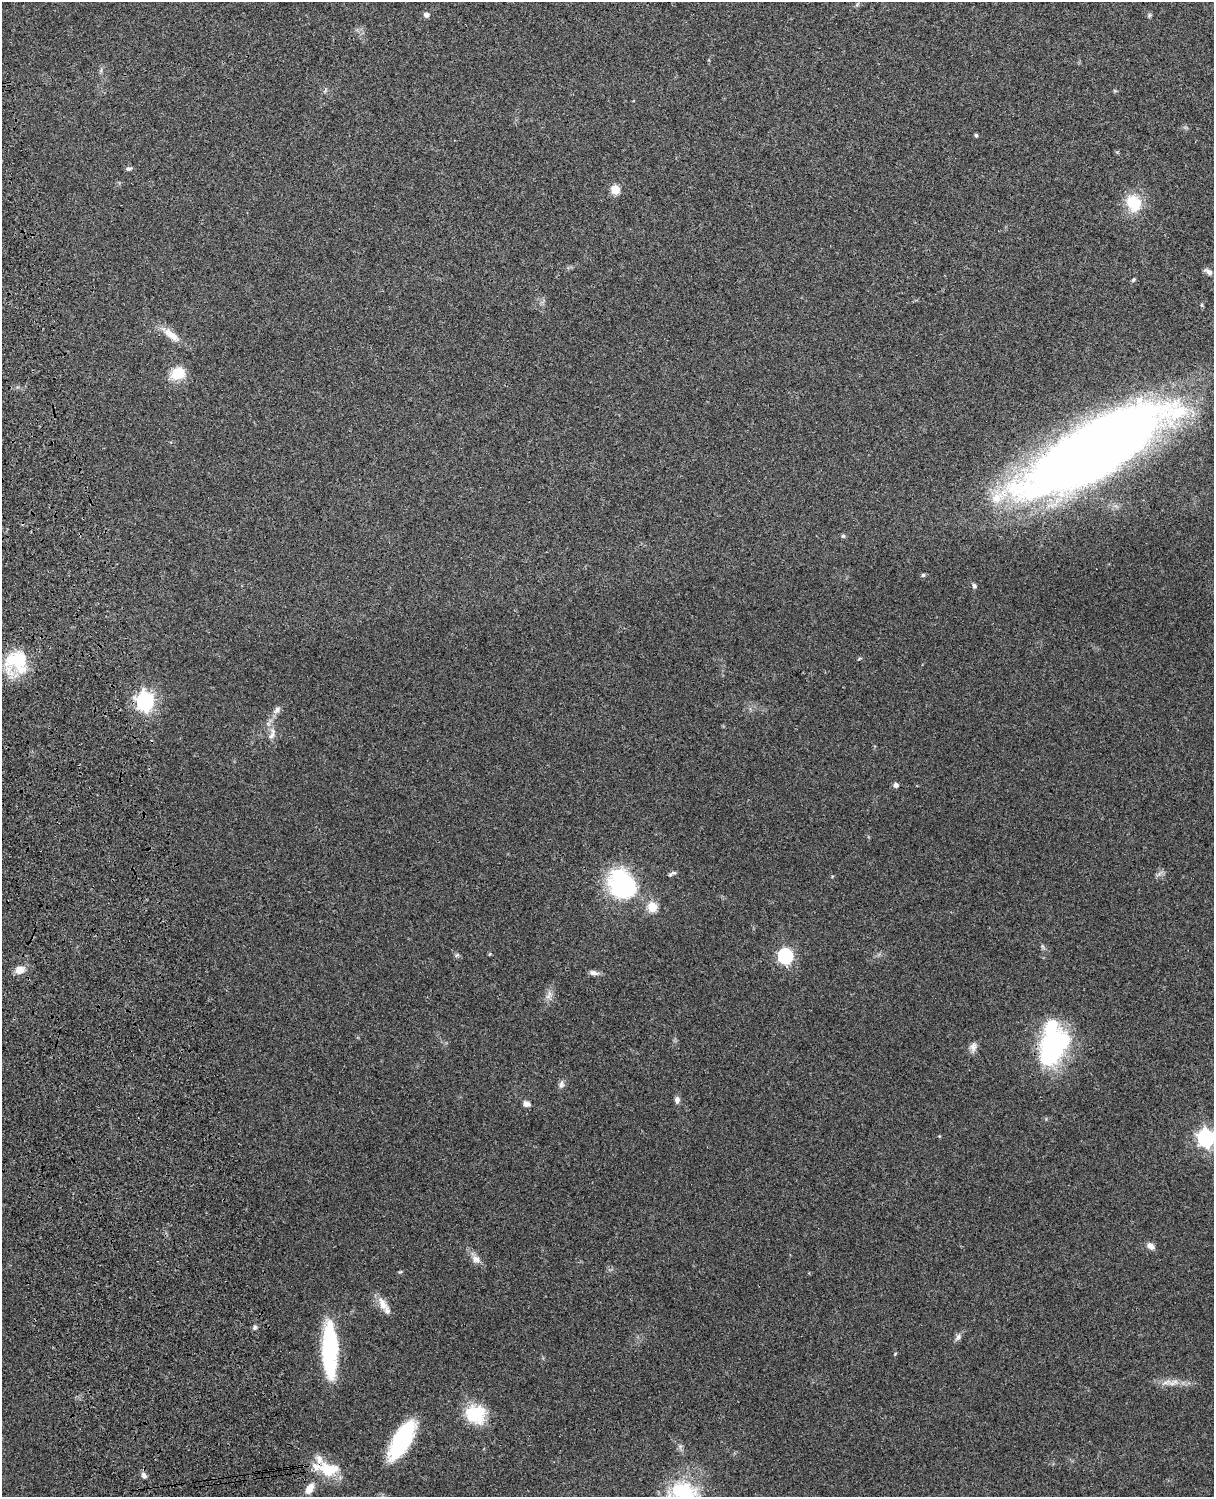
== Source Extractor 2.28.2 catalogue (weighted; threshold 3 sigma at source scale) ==
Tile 7 of 4 x 3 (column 3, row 2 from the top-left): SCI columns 2544-3755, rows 1660-3154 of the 5088 x 4927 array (HDU 1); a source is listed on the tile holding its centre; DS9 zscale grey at full resolution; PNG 1216 x 1499 px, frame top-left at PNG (2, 2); no overlay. Shown black and unused: <1% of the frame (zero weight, under 3 of 4 exposures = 6% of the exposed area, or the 3 px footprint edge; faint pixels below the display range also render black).
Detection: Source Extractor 2.28.2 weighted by HDU 2 'WHT'; one run over the whole footprint, this tile lists its part. Background 0.105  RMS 0.0065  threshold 0.0293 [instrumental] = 3 sigma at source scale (4.5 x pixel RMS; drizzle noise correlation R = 1.50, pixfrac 1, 0.05/0.05 arcsec/px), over >= 5 px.
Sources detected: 58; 5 inside a brighter object's white glare — not listed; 3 inside a brighter listed object's ellipse — not listed separately; the other 50 listed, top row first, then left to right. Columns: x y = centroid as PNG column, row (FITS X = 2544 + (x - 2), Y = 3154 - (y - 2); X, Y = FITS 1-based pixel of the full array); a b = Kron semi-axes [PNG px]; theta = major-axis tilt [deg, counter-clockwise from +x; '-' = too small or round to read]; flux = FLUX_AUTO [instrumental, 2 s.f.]
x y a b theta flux
426 15 6 6 - 2.5
1150 15 6 5 - 1
1115 91 6 3 -18 0.7
976 135 4 3 - 1.3
128 169 8 5 14 1.4
615 189 5 5 - 24
1134 203 23 18 -57 19
1208 272 11 6 -31 2.8
1133 280 6 4 57 0.92
171 335 27 9 -38 8.7
178 373 18 14 23 14
1093 451 139 39 29 960
843 536 5 5 - 0.97
923 575 6 5 - 1
974 586 7 5 -71 1.5
14 660 29 21 10 28
145 701 7 7 - 270
277 710 12 7 43 2.9
272 734 20 7 70 4.5
896 785 5 5 - 2.7
672 873 10 4 23 1.5
622 884 36 28 -58 72
652 907 5 5 - 33
457 955 6 5 - 1
785 956 7 6 - 140
19 970 10 8 18 6.7
594 973 13 6 -15 2.7
549 993 7 4 -71 2
973 1047 13 8 78 3.4
1052 1049 38 27 77 78
561 1085 10 7 79 2.3
677 1100 8 6 90 2.6
526 1104 8 6 -29 3
939 1136 4 4 - 0.57
1206 1138 7 7 - 230
1150 1246 10 7 -37 3.7
476 1259 13 9 -38 4.5
400 1272 6 3 18 0.7
382 1303 19 10 -62 6.7
255 1327 7 6 - 1.4
958 1337 10 7 61 2.2
330 1352 52 15 89 69
895 1354 5 3 - 0.57
1173 1383 16 6 24 4.1
475 1413 25 20 -34 25
402 1440 35 14 61 64
327 1469 33 15 -10 21
144 1475 8 6 -49 2.1
309 1488 12 7 55 7
684 1492 34 23 -22 41
Overlapping masked pixels (flux is a lower limit): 3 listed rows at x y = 1093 451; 145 701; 327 1469
Isophote crosses this tile's border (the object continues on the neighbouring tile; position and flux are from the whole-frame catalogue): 2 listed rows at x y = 1206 1138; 684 1492